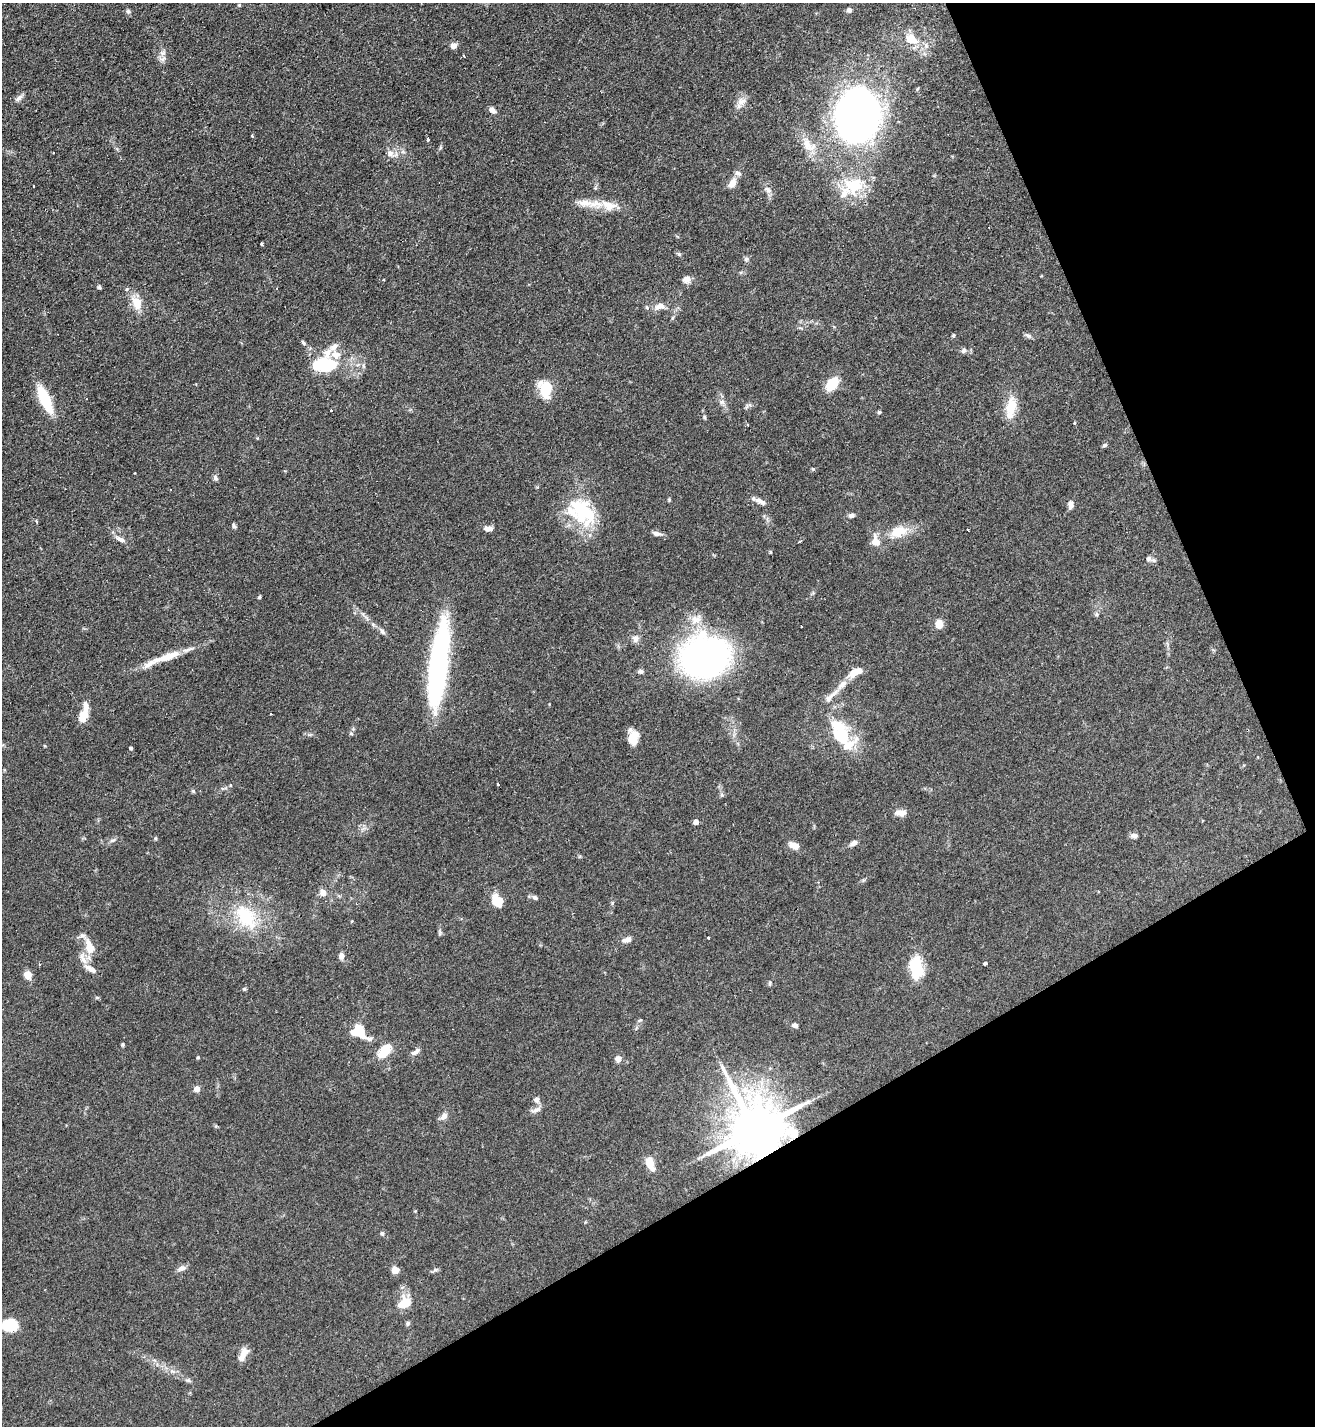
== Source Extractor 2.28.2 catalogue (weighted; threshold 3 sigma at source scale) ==
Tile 12 of 4 x 4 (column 4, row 3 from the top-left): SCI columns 4099-5411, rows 1434-2857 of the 5708 x 5718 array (HDU 1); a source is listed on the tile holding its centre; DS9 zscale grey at full resolution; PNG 1317 x 1428 px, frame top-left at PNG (2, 3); no overlay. Shown black and unused: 24% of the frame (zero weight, under 3 of 4 exposures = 1% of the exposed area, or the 3 px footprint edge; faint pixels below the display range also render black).
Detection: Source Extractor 2.28.2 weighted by HDU 2 'WHT'; one run over the whole footprint, this tile lists its part. Background 0.063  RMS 0.0057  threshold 0.0258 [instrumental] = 3 sigma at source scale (4.5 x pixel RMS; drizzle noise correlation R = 1.50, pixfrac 1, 0.05/0.05 arcsec/px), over >= 5 px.
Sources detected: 160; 3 inside a brighter object's white glare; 5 cosmic-ray / hot-pixel residue — not listed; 20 inside a brighter listed object's ellipse — not listed separately; the other 132 listed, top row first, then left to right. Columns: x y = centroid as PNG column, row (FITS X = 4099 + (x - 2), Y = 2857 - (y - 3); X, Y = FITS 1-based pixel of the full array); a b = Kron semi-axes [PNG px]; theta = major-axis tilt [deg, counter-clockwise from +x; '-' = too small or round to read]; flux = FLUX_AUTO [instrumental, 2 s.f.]
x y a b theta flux
239 5 5 4 - 0.69
849 10 6 5 - 1.9
128 11 7 5 -87 1.1
911 39 22 14 -33 11
453 46 8 7 - 2.5
162 59 12 7 11 2.4
917 89 6 3 71 0.56
19 98 12 6 40 2.2
741 101 14 10 41 4.4
492 110 10 6 -42 2.4
857 115 36 27 81 600
252 136 3 2 - 1.1
428 139 3 3 - 6.1
808 145 27 15 -45 10
53 153 3 3 - 0.99
391 154 17 9 -16 4.7
732 183 15 9 61 4.4
854 185 33 27 14 26
768 190 12 7 -39 2.7
595 204 25 12 -2 9.4
262 244 4 3 - 17
679 254 7 5 -36 0.99
746 259 7 5 43 1.2
686 279 9 8 - 3.8
99 287 6 4 -44 0.82
137 303 16 11 -63 9.2
659 306 14 7 20 4.4
647 307 5 5 - 0.87
672 318 6 4 71 0.76
953 335 5 4 - 0.66
1028 336 11 5 -29 1.5
304 343 7 4 -45 1.1
964 350 8 6 49 1.6
335 355 13 11 -21 5.7
324 365 20 11 2 41
832 384 17 10 47 13
546 389 19 12 -86 16
45 399 24 9 -66 29
722 402 8 6 0 1.8
747 406 12 5 36 1.4
1011 407 24 13 80 12
331 410 3 3 - 1.1
879 412 5 4 - 0.9
704 417 5 4 - 0.72
1075 423 3 3 - 0.88
748 425 3 3 - 3.8
1104 445 6 5 - 1.1
813 469 5 4 - 0.64
215 478 8 6 -76 1.3
669 500 5 4 - 0.66
758 500 11 8 -28 3
1070 505 10 6 85 2.8
586 511 36 19 -65 30
852 515 7 5 17 1.9
234 526 8 4 -75 1.1
488 528 10 6 2 2.8
968 530 3 3 - 2.2
898 532 22 12 21 13
657 534 12 5 -11 2.5
120 539 15 6 -25 3
799 541 4 3 - 1.2
875 541 13 9 -76 6.4
168 550 2 2 - 0.51
770 552 4 3 - 0.63
1149 559 8 7 - 1.9
259 597 4 3 - 0.85
1097 614 6 6 - 1.1
696 619 18 11 29 6.9
939 624 9 7 -83 6
382 631 10 6 -50 1.9
635 638 11 9 80 2.9
169 656 33 9 19 13
704 657 40 34 11 190
439 665 83 16 83 120
641 671 8 5 0 1.5
855 672 18 9 38 7.6
842 685 19 8 48 6
84 714 25 9 76 8.4
351 733 6 3 -19 0.72
634 735 16 11 33 5.9
840 736 50 19 -75 29
2 745 6 4 -17 0.71
131 748 4 3 - 1.2
498 784 3 3 - 1.8
193 791 5 5 - 0.82
900 813 14 8 -1 4
696 822 4 4 - 4.8
1134 836 9 6 1 2
155 838 5 3 - 0.64
113 840 9 5 26 1.4
854 843 9 5 27 3
794 845 11 7 -21 5.2
323 892 9 8 - 3.1
535 897 7 6 - 1.3
497 901 12 9 -55 12
246 917 39 23 -54 31
440 933 7 4 89 0.94
708 938 3 3 - 1.9
627 940 12 6 17 3.1
89 946 21 11 -72 9.1
341 956 7 6 - 2.9
83 958 21 9 -67 5.2
985 964 3 3 - 13
916 968 27 14 -85 19
28 975 7 7 - 6.5
770 983 7 5 78 0.92
244 989 5 4 - 0.8
97 998 6 4 -1 0.72
640 1020 6 4 43 0.75
795 1025 6 5 - 2.2
355 1032 19 9 -9 9.7
123 1045 4 4 - 0.78
384 1051 19 11 51 11
416 1051 13 6 34 2.4
198 1057 4 3 - 0.75
618 1059 7 7 - 3.4
197 1089 4 4 - 6.8
537 1100 8 8 - 2.2
536 1109 18 6 19 2.8
444 1116 10 6 45 3.6
755 1129 15 14 - 3900
649 1162 14 9 -83 6.7
415 1211 4 4 - 0.43
382 1234 7 4 -62 0.83
182 1268 10 6 19 2.9
395 1270 6 6 - 5.8
436 1270 9 4 8 1.1
404 1303 16 12 41 9.7
408 1323 6 5 - 1.1
9 1325 19 14 4 13
243 1354 16 7 65 5.8
188 1380 7 5 -7 1.1
Overlapping masked pixels (flux is a lower limit): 1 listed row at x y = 755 1129
Isophote crosses this tile's border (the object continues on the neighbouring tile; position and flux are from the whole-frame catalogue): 2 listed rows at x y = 2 745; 9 1325
Unlisted compact peaks at least as high as the median listed source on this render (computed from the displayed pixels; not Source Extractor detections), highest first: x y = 127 289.